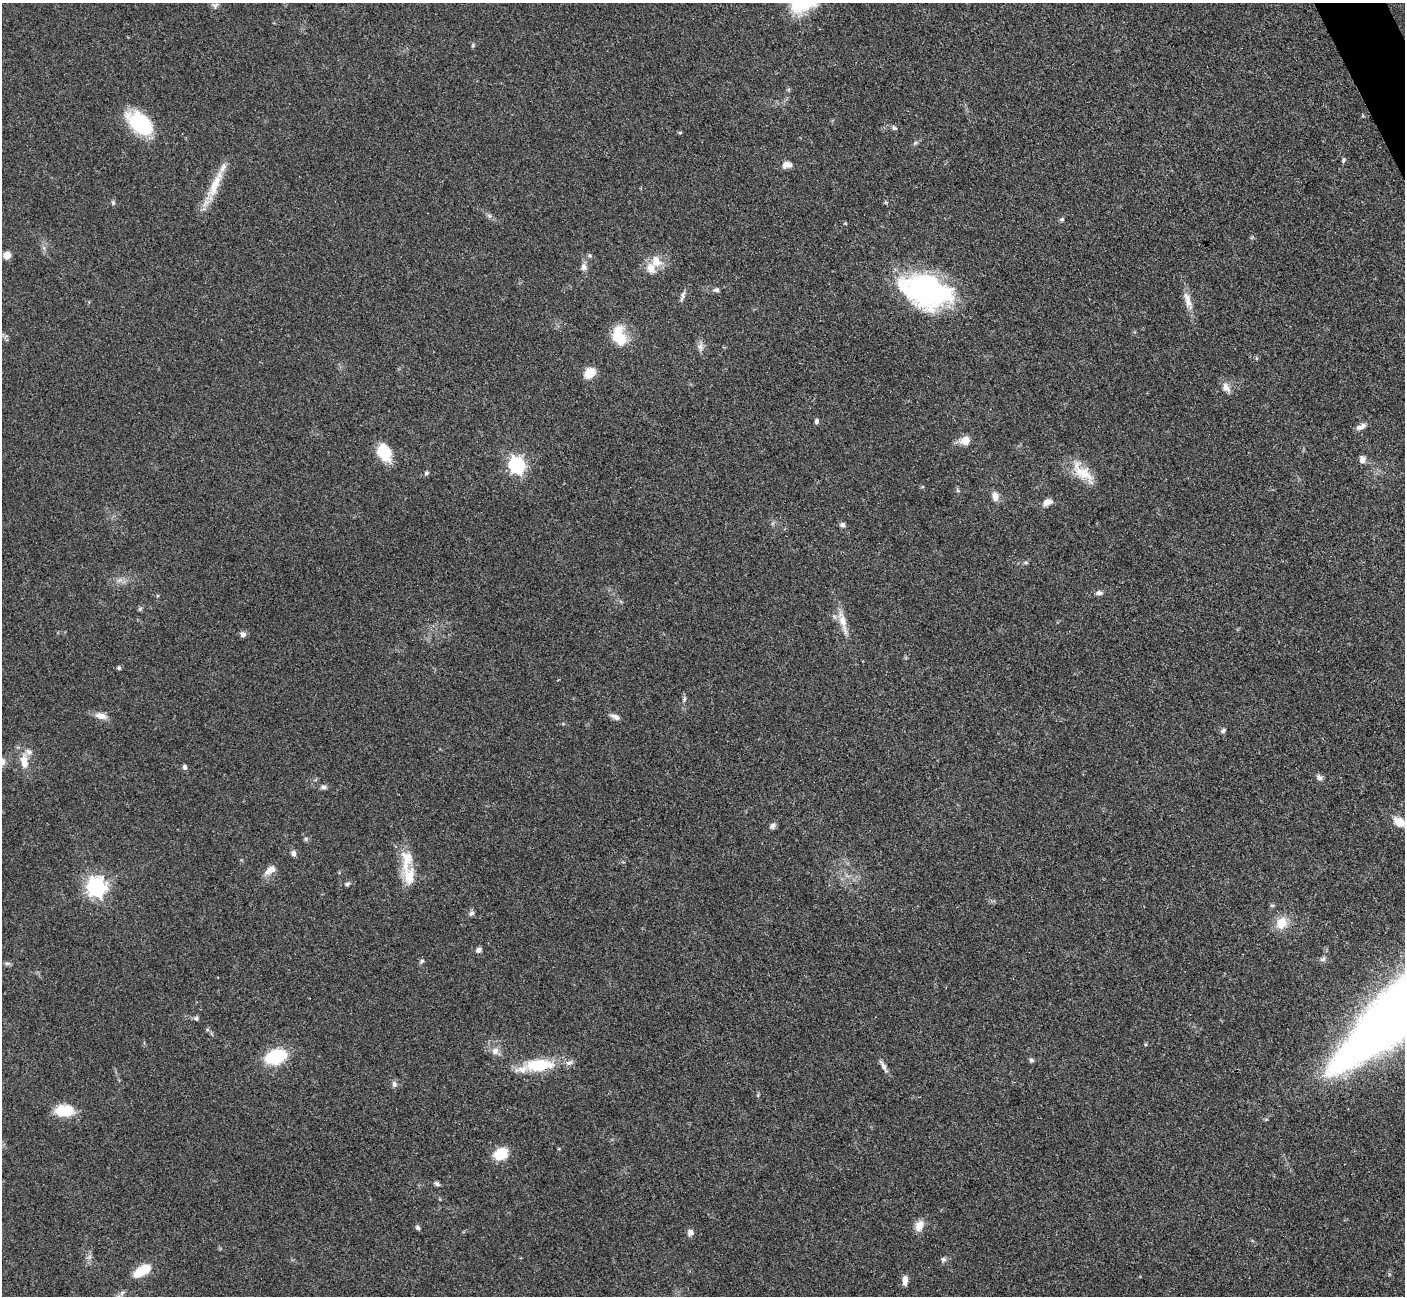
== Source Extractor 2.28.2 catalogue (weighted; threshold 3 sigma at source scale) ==
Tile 10 of 4 x 4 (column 2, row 3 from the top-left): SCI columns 1421-2823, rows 1593-2886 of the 5647 x 5638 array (HDU 1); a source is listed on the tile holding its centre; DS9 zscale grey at full resolution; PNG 1407 x 1298 px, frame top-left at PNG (2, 3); no overlay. Shown black and unused: <1% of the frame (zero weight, under 3 of 4 exposures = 2% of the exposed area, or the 3 px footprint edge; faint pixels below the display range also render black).
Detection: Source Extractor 2.28.2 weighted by HDU 2 'WHT'; one run over the whole footprint, this tile lists its part. Background 0.0833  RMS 0.0058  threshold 0.026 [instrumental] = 3 sigma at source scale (4.5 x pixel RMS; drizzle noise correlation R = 1.50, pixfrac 1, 0.05/0.05 arcsec/px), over >= 5 px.
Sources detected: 89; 6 inside a brighter listed object's ellipse — not listed separately; the other 83 listed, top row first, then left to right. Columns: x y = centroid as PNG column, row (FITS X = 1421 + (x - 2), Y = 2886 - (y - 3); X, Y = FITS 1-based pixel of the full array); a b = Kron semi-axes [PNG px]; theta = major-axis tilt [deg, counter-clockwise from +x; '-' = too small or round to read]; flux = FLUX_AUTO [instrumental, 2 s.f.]
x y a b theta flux
215 5 9 7 4 1.7
473 45 5 5 - 0.79
140 123 31 18 -40 38
894 128 8 5 -35 1.3
680 132 5 3 - 0.64
1343 160 8 4 72 0.9
786 165 10 7 49 3
215 185 40 11 66 15
113 202 6 5 - 0.99
489 216 7 4 -3 1.1
1062 219 6 6 - 0.97
845 223 4 4 - 0.57
44 248 7 4 -71 1.3
7 255 7 7 - 5
656 261 17 13 -64 8
584 267 10 8 -71 2.5
716 290 8 6 5 1.4
925 291 50 29 -16 130
683 295 15 4 74 2
1187 300 25 9 -76 6.3
619 336 26 16 -74 15
700 346 10 7 86 2.6
1256 358 5 3 - 0.68
589 373 13 10 41 7.3
1226 387 15 8 -56 3.8
816 421 7 5 77 1.2
1361 427 13 6 29 3.2
965 440 5 5 - 17
384 452 21 13 -63 15
1362 460 9 7 -85 3
516 465 7 6 - 160
426 473 5 5 - 1.1
1083 473 36 14 -45 13
995 496 11 8 -80 3.9
1047 502 12 8 20 3.5
842 525 7 6 - 1.6
1026 563 6 4 -1 0.8
119 580 8 4 36 1.7
1099 593 9 6 -1 1.9
843 623 35 8 -76 8.5
243 634 8 7 - 1.8
119 668 5 5 - 0.96
684 699 7 5 69 1.1
101 716 16 8 -14 4.4
615 717 12 6 -22 2.5
1223 731 7 5 42 1.3
24 762 17 8 -82 7.9
185 767 5 5 - 1.8
1319 777 9 6 -47 2
323 787 8 6 -15 1.8
1399 822 14 9 -32 8
772 826 9 6 49 2
306 839 6 5 - 1
293 853 8 6 -80 1.9
407 859 33 16 87 14
270 870 16 8 36 4.9
347 884 7 5 27 1.2
96 887 7 7 - 290
471 913 8 6 30 1.5
1282 923 14 11 64 10
478 950 6 5 - 2.2
1323 959 8 6 16 1.5
422 961 7 5 20 1.1
7 963 9 4 8 1.1
196 1018 7 5 -36 1.2
207 1029 6 4 -18 0.83
495 1051 9 9 - 3.7
276 1057 17 11 18 36
1031 1060 6 6 - 1.2
539 1065 40 16 4 25
883 1066 21 5 -61 2.8
394 1084 9 6 -73 1.8
64 1111 23 14 -1 13
501 1154 13 10 27 15
437 1184 8 5 -33 1.4
919 1226 15 10 66 5.3
418 1227 7 5 -47 1.2
690 1232 7 7 - 2.7
89 1257 7 5 45 1.5
943 1259 7 6 - 1.5
142 1270 19 9 29 15
905 1280 10 6 85 3.9
122 1293 7 6 - 1.5
Overlapping masked pixels (flux is a lower limit): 1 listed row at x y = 539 1065
Isophote crosses this tile's border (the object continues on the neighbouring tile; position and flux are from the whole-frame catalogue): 1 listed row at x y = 1399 822